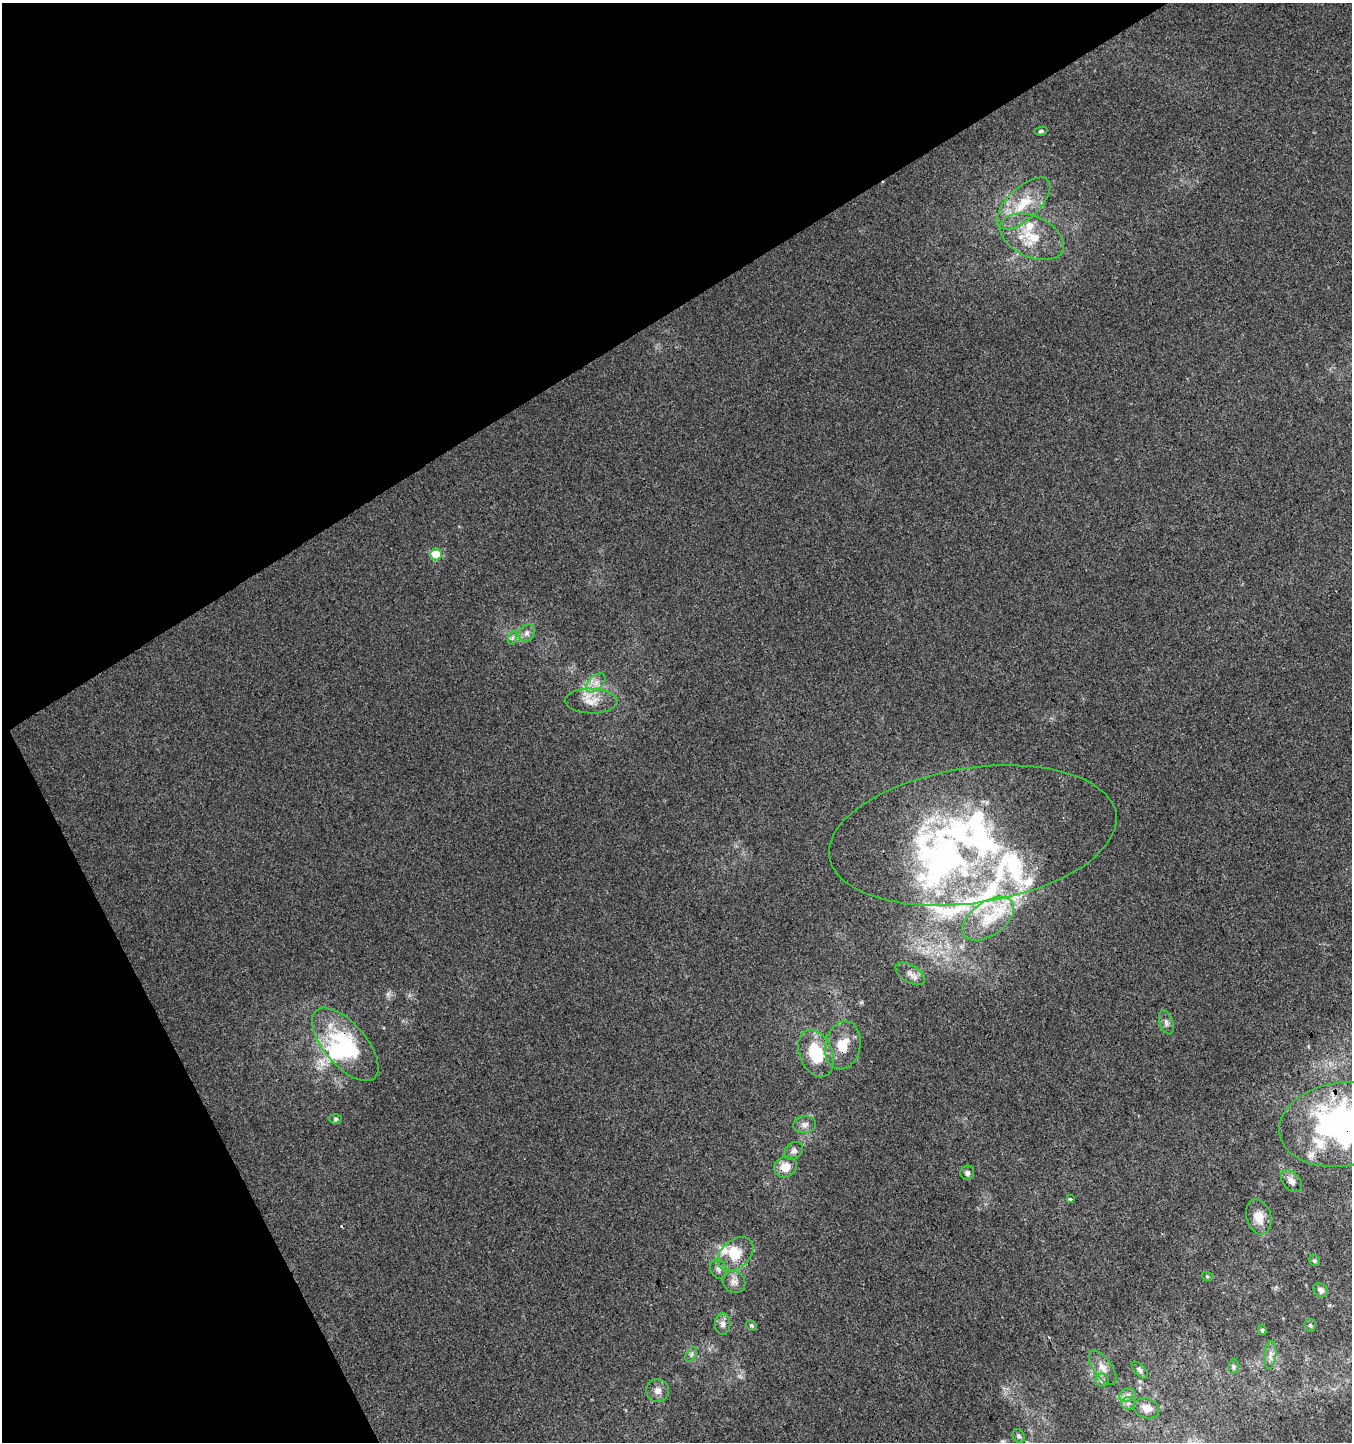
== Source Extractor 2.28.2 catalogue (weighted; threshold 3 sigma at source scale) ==
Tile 5 of 4 x 4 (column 1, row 2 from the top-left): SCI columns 197-1546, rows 2931-4370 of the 5733 x 5865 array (HDU 1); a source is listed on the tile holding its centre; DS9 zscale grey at full resolution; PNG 1354 x 1444 px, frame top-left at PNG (2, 3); each listed source drawn as its Kron ellipse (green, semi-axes under 4 px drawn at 4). Shown black and unused: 29% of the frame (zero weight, under 3 of 4 exposures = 5% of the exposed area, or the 3 px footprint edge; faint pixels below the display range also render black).
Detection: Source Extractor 2.28.2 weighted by HDU 2 'WHT'; one run over the whole footprint, this tile lists its part. Background -0.00113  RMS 0.0036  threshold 0.016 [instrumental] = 3 sigma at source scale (4.5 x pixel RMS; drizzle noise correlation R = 1.50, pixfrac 1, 0.0396/0.0396 arcsec/px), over >= 5 px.
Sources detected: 59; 2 inside a brighter object's white glare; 2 cosmic-ray / hot-pixel residue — neither listed nor drawn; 10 inside a brighter listed object's ellipse — not listed separately; the other 45 listed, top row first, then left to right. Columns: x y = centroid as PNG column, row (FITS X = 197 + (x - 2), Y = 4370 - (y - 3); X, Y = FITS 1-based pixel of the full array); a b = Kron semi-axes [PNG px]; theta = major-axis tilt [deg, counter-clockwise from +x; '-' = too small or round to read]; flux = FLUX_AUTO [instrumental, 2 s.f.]
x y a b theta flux
1041 131 6 4 10 0.58
1023 203 34 15 43 12
1032 237 34 20 -25 13
436 555 6 5 - 17
527 633 9 7 52 1.5
512 638 7 4 71 0.72
596 683 12 7 45 2.4
591 701 26 12 -2 5.5
973 835 145 67 9 130
988 919 29 17 35 11
910 974 16 8 -31 2.5
1166 1022 12 6 -70 1.2
345 1044 45 21 -49 29
843 1045 24 17 78 7.7
816 1053 25 16 -67 15
336 1119 6 5 - 0.57
805 1124 11 8 7 1.8
1340 1124 62 41 9 110
794 1151 10 8 39 1.4
785 1167 11 10 - 4.3
967 1173 7 6 - 1.1
1291 1181 13 8 -47 2
1070 1199 3 3 - 1.5
1259 1217 18 12 -73 4.9
735 1254 20 14 41 6.9
1315 1261 6 5 - 0.7
718 1269 10 8 -63 1.5
1207 1276 5 3 - 0.34
734 1282 12 10 -36 2.2
1321 1290 7 6 - 1.7
723 1324 11 7 -90 1.8
751 1325 6 4 -44 0.68
1310 1325 6 5 - 0.66
1262 1330 5 4 - 0.63
691 1355 8 5 59 0.8
1270 1355 14 6 84 1.8
1234 1366 8 5 85 0.72
1103 1368 20 9 -54 3.3
1140 1370 10 5 -48 0.87
1102 1380 6 6 - 0.91
658 1391 11 11 - 2.3
1127 1395 8 6 20 1.4
1128 1403 6 6 - 1.1
1146 1408 13 10 -20 3.5
1019 1436 7 6 - 0.84
Overlapping masked pixels (flux is a lower limit): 5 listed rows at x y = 436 555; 973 835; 345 1044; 843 1045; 1340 1124
Isophote crosses this tile's border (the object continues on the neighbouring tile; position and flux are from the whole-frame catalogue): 1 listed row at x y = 1340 1124